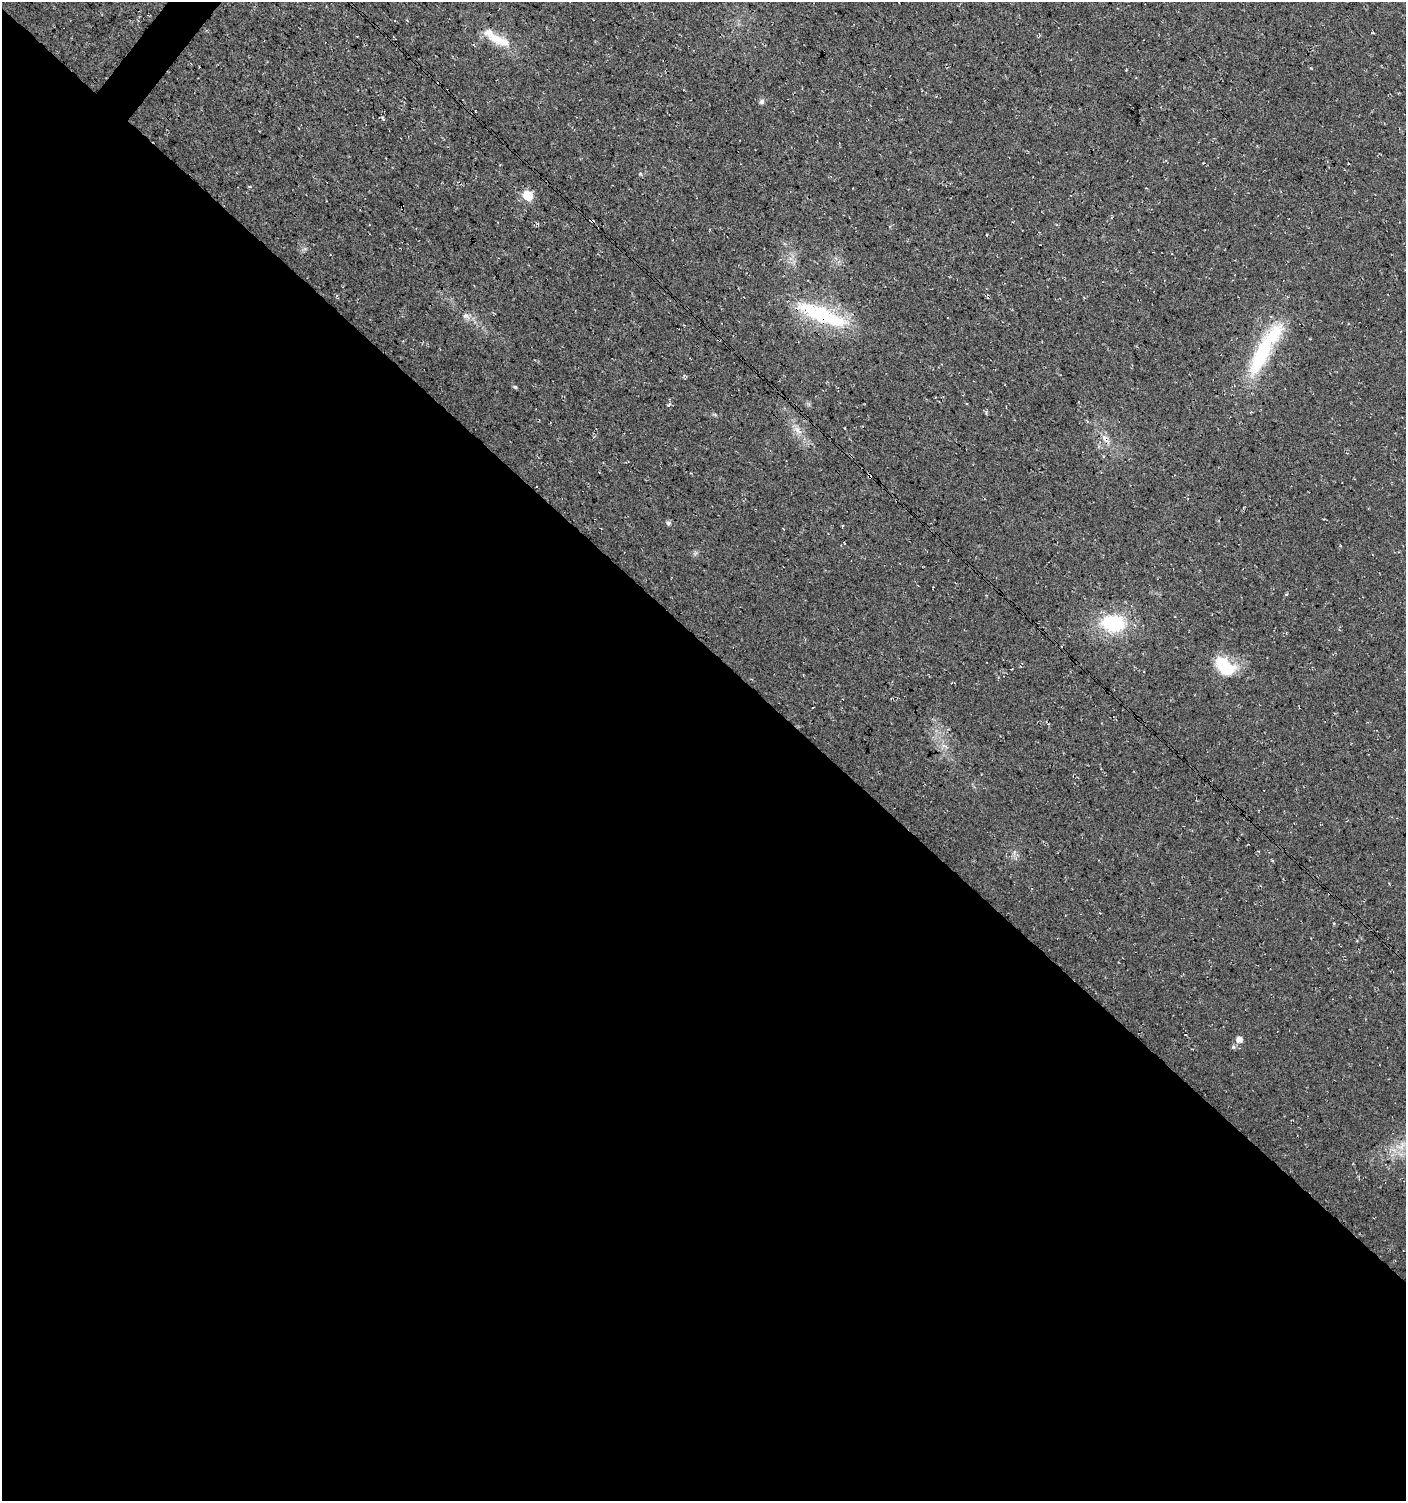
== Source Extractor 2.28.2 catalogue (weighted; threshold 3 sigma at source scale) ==
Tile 14 of 4 x 4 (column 2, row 4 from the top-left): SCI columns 1643-3046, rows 1-1499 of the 6043 x 6022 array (HDU 1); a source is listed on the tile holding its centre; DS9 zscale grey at full resolution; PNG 1408 x 1503 px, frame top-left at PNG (2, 2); no overlay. Shown black and unused: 57% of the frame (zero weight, under 3 of 4 exposures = <1% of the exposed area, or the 3 px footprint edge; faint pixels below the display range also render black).
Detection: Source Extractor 2.28.2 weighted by HDU 2 'WHT'; one run over the whole footprint, this tile lists its part. Background 0.0176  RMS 0.0054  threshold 0.0244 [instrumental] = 3 sigma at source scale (4.5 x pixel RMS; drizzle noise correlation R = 1.50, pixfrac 1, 0.0396/0.0396 arcsec/px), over >= 5 px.
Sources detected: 21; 2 cosmic-ray / hot-pixel residue — not listed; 1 inside a brighter listed object's ellipse — not listed separately; the other 18 listed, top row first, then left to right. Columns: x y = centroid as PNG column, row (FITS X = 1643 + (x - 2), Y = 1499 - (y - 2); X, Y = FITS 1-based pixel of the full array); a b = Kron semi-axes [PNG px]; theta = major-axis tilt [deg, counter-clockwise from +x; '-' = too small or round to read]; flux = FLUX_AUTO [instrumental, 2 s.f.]
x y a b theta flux
496 38 42 12 -29 13
762 102 7 6 - 1.4
383 119 5 3 - 0.85
528 196 6 5 - 30
822 315 68 17 -23 44
466 316 11 6 -9 2.4
1264 350 77 17 60 48
515 387 6 4 -44 0.71
798 430 11 5 -68 2.6
1105 439 15 6 -50 3.2
869 476 7 3 6 0.93
668 523 6 5 - 1.4
1286 594 4 3 - 0.46
1113 623 26 19 -5 33
1224 667 21 16 -45 22
1239 1039 6 6 - 3.2
1233 1047 6 5 - 1
1400 1147 13 6 -1 3.8
Overlapping masked pixels (flux is a lower limit): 3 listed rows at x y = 822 315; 1105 439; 869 476
Unlisted compact peaks at least as high as the median listed source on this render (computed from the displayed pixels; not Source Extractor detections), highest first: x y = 668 405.